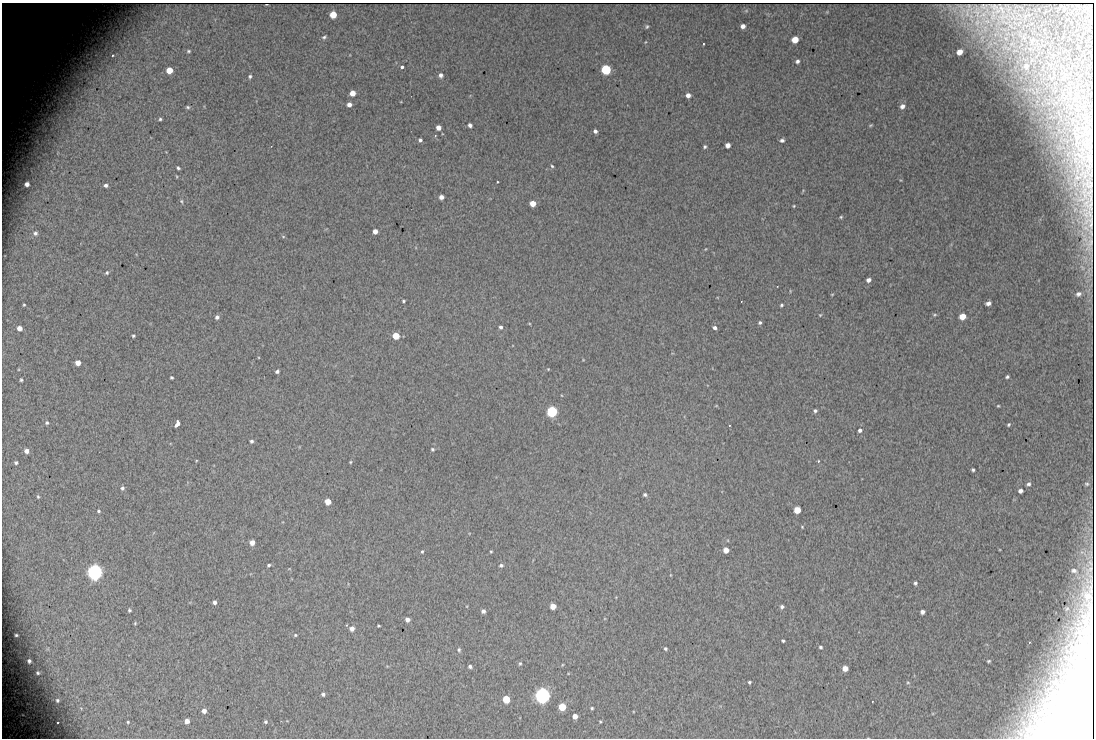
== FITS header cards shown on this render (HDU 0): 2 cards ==
NAXIS1  =                 1092
NAXIS2  =                  736

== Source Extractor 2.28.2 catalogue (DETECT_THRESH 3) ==
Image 1092 x 736 px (HDU 0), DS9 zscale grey, 1 PNG px = 1 image px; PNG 1096 x 740 px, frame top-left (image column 1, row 736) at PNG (2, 3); no overlay
Background 979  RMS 17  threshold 51.7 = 3 sigma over >= 5 px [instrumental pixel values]
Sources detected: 170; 10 with non-positive FLUX_AUTO (blend fragments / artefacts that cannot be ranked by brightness) are not listed; the other 160 listed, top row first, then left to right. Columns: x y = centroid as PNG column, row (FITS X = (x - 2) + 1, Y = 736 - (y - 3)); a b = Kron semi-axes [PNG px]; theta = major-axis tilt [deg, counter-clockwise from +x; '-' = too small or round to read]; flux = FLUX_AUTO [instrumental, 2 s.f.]
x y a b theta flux
333 15 5 5 - 23000
1020 22 5 5 - 2300
743 26 4 4 - 5000
647 27 5 4 - 1700
324 37 5 4 - 2100
1024 37 8 5 -45 3900
10 40 29 13 -58 33000
795 40 5 5 - 16000
1032 41 13 5 71 5700
703 44 3 2 - 960
188 51 5 4 - 1600
959 52 5 5 - 6700
113 55 2 2 - 880
6 57 25 21 -24 40000
797 61 5 4 - 2900
1026 66 12 10 83 9400
402 67 3 3 - 4400
606 69 5 5 - 110000
169 70 5 5 - 19000
4 73 41 12 -65 34000
441 75 5 4 - 3800
250 76 4 4 - 1900
3 91 11 4 -86 3700
352 93 5 5 - 12000
688 95 4 4 - 6300
349 105 4 4 - 5400
902 106 6 5 - 4100
188 107 6 5 - 2100
160 119 4 4 - 1800
470 125 4 4 - 3800
870 125 5 3 - 1200
438 128 4 4 - 8400
595 131 4 4 - 3300
420 140 4 4 - 2400
782 140 5 4 - 2700
728 145 4 4 - 7200
705 147 4 4 - 1900
1090 148 4 2 - 1600
58 153 9 4 89 3500
1080 155 21 5 -39 1400
552 166 4 3 - 1500
178 168 4 3 - 1900
176 176 5 3 - 1000
1077 177 15 10 6 18000
497 182 3 2 - 1200
27 184 4 4 - 4800
106 185 5 4 - 2900
1084 193 10 6 -84 8700
441 197 4 4 - 5600
181 201 6 4 -73 1700
533 203 5 4 - 14000
794 206 3 3 - 1000
841 217 4 3 - 1300
375 231 4 4 - 8300
35 233 5 5 - 2400
283 237 6 4 -2 1200
1090 243 6 2 74 2000
705 249 4 2 - 790
107 272 5 4 - 1800
868 280 4 4 - 4600
832 294 4 3 - 870
1078 294 6 5 - 3100
403 301 3 3 - 1600
988 303 5 4 - 4300
24 305 3 3 - 1100
781 305 4 3 - 1700
820 315 4 4 - 1200
934 315 6 4 7 1400
962 316 5 5 - 16000
217 317 4 4 - 3100
760 323 4 4 - 2000
501 327 4 4 - 2600
19 328 5 4 - 7600
715 328 4 4 - 3200
133 336 3 3 - 1500
396 336 5 5 - 27000
78 363 5 4 - 9300
548 369 3 3 - 910
277 371 4 3 - 2700
171 377 3 3 - 1600
1007 377 4 3 - 1800
21 380 3 3 - 1700
716 406 5 3 - 850
998 406 3 3 - 1100
552 411 5 5 - 180000
815 411 4 4 - 2400
47 423 5 4 - 1900
177 424 6 4 61 12000
729 425 3 2 - 2500
1009 425 4 4 - 1500
860 430 5 5 - 3000
251 441 4 4 - 2300
432 449 5 5 - 1700
26 451 5 4 - 5400
818 461 3 3 - 1200
350 462 4 4 - 1100
16 463 4 4 - 1900
973 470 3 3 - 1800
1029 484 6 5 - 2900
1087 484 6 4 -14 1700
122 488 5 4 - 2400
1020 491 4 4 - 3700
645 495 4 3 - 2200
38 496 5 4 - 1500
328 502 5 4 - 15000
797 510 5 5 - 24000
98 511 4 4 - 1600
802 527 4 3 - 1000
252 542 5 4 - 8300
726 550 5 4 - 11000
491 551 3 3 - 1100
422 552 5 3 - 1300
269 565 4 3 - 2000
501 565 6 5 - 2300
1074 571 9 6 -8 3800
95 572 6 6 - 800000
915 583 5 4 - 2100
214 602 4 4 - 3300
553 606 5 5 - 12000
782 607 5 4 - 2700
1067 608 8 7 - 2900
129 610 4 4 - 1800
483 611 4 4 - 3700
922 612 4 4 - 3900
407 619 5 4 - 5200
135 623 4 4 - 1200
378 626 3 3 - 1200
352 629 6 6 - 5800
16 635 2 2 - 860
295 635 5 4 - 1500
783 641 4 3 - 1500
821 647 4 4 - 1800
665 648 3 3 - 1900
459 650 6 4 -82 2000
29 661 4 4 - 2600
989 661 5 4 - 1600
520 663 6 4 73 1800
562 665 4 3 - 880
470 666 5 4 - 2600
845 668 5 5 - 10000
38 673 6 5 - 2400
749 682 3 3 - 1700
908 683 5 3 - 1200
323 694 4 4 - 2600
543 695 6 6 - 740000
506 699 5 5 - 36000
57 700 9 8 - 7000
872 701 3 2 - 1100
1067 704 3 3 - 2500
562 707 5 5 - 38000
81 708 7 4 -46 2500
592 708 3 3 - 1500
204 711 5 5 - 5600
575 716 4 4 - 9200
187 721 5 4 - 8300
57 722 4 4 - 1800
128 722 3 2 - 1000
265 722 4 4 - 1800
600 722 3 2 - 1100
10 734 30 22 6 31000
At the frame edge (FLAGS 8, measured only in part): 3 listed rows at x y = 6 57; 3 91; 10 734
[10 non-positive-flux detections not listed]